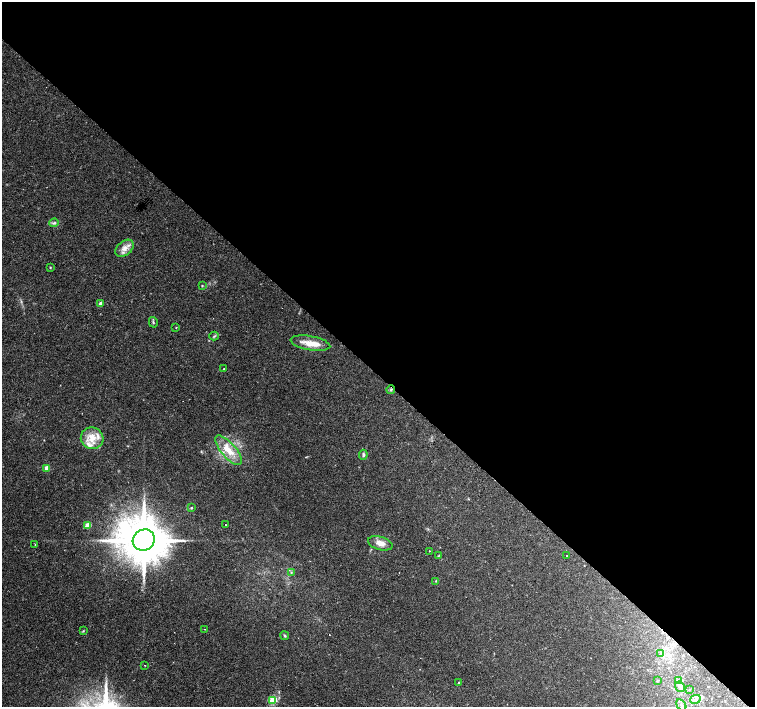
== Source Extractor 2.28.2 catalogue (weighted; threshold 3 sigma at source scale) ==
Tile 3 of 4 x 4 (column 3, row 1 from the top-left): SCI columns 3022-4527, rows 4463-5871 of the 6035 x 6035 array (HDU 1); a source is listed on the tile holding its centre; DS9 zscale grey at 2 x 2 block average (1 PNG px = mean of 2 x 2 image px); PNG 757 x 709 px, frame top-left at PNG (2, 2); each listed source drawn as its Kron ellipse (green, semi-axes under 4 px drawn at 4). Shown black and unused: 53% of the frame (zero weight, under 2 of 3 exposures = <1% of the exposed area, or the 3 px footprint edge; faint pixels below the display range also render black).
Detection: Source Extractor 2.28.2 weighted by HDU 2 'WHT'; one run over the whole footprint, this tile lists its part. Background 0.0488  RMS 0.0036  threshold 0.0161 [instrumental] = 3 sigma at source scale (4.5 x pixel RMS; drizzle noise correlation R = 1.50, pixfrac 1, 0.0396/0.0396 arcsec/px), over >= 5 px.
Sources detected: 44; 1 cosmic-ray / hot-pixel residue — neither listed nor drawn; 4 inside a brighter listed object's ellipse — not listed separately; the other 39 listed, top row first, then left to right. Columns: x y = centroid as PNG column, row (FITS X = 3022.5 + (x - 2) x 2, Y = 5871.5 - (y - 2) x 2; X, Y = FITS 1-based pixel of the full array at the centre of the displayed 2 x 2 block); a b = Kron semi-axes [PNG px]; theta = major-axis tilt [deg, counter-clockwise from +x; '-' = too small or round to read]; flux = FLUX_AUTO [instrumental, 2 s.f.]
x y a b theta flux
54 223 5 3 - 1.3
124 248 10 7 40 6.1
50 267 3 2 - 0.54
202 285 2 2 - 0.7
101 304 3 2 - 6.3
153 322 5 3 - 1.1
176 327 2 2 - 0.45
214 336 4 2 - 0.8
310 343 20 7 -10 11
223 369 2 2 - 0.79
391 390 4 3 - 1.2
92 438 11 11 - 12
229 450 18 7 -48 15
363 455 5 4 - 1.6
47 468 3 2 - 12
191 508 3 3 - 0.88
88 525 3 3 - 15
225 525 2 2 - 0.7
144 540 11 10 - 5200
380 543 13 6 -16 7.4
35 545 2 2 - 0.4
429 551 2 2 - 0.52
439 555 4 2 - 0.61
567 555 2 2 - 0.4
291 572 3 3 - 0.8
436 581 3 2 - 0.45
204 629 2 2 - 1.2
83 631 3 2 - 0.66
285 636 4 3 - 0.98
660 654 4 3 - 0.84
145 665 2 2 - 0.39
679 680 4 3 - 1.4
657 681 3 2 - 0.47
459 683 2 2 - 2.1
680 687 5 4 - 2.5
689 689 3 2 - 0.41
695 699 5 3 - 2.3
273 700 3 3 - 22
681 705 6 3 -58 1.8
Overlapping masked pixels (flux is a lower limit): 1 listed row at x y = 391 390
Diffuse or blended objects may show on this block-average render without a row.